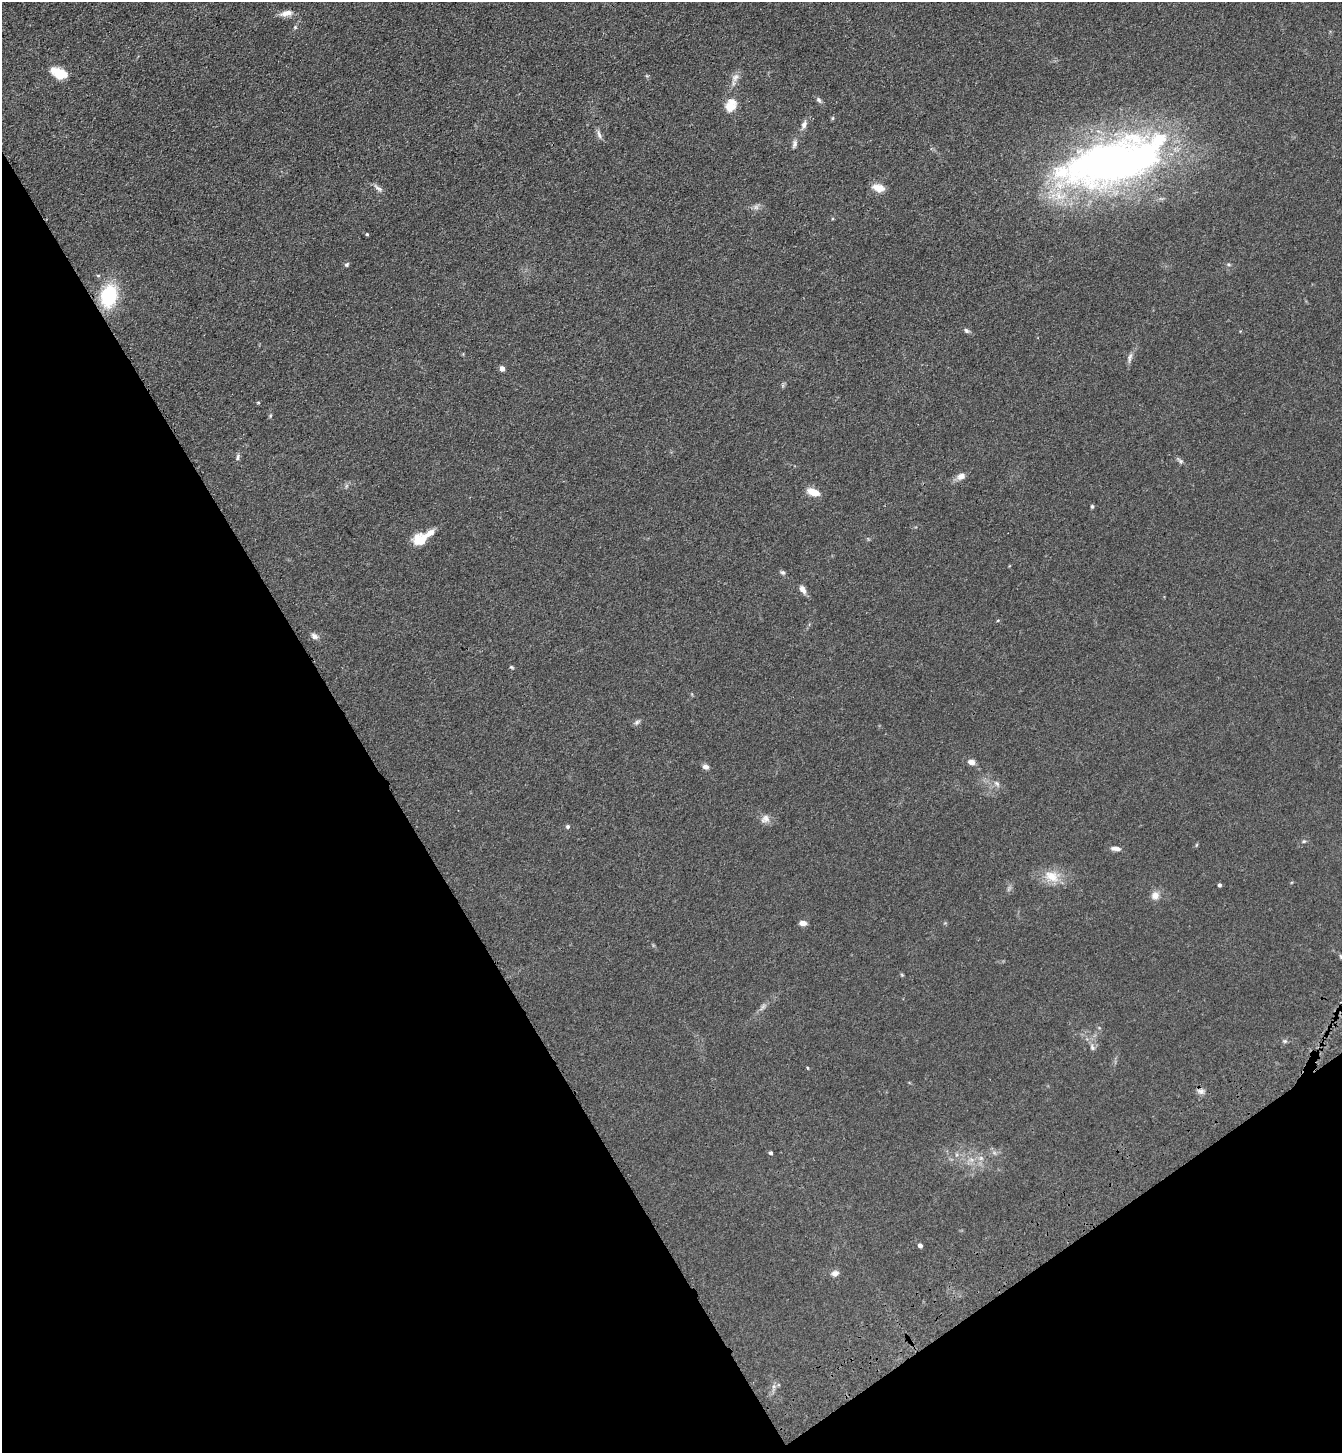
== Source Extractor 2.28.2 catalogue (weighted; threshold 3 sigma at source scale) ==
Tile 14 of 4 x 4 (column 2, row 4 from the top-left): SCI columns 1573-2912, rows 106-1556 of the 5960 x 6015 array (HDU 1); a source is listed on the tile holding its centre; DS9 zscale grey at full resolution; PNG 1344 x 1455 px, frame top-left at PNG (2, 2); no overlay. Shown black and unused: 32% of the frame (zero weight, under 3 of 4 exposures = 6% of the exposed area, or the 3 px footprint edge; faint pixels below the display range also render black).
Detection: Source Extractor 2.28.2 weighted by HDU 2 'WHT'; one run over the whole footprint, this tile lists its part. Background 0.0854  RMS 0.0083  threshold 0.0375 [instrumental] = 3 sigma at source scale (4.5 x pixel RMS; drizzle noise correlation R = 1.50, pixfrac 1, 0.05/0.05 arcsec/px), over >= 5 px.
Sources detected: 61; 1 too faint to see at this stretch — not listed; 2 inside a brighter listed object's ellipse — not listed separately; the other 58 listed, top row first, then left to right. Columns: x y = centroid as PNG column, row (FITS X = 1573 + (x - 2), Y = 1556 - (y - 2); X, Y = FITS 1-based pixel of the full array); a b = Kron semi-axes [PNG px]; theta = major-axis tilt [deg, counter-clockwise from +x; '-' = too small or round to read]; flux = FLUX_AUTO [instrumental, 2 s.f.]
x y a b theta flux
286 13 17 7 11 6.2
295 27 6 5 - 1.2
61 74 16 11 -18 14
735 77 14 9 40 5.1
819 100 8 5 -51 2.1
731 105 19 14 58 12
833 118 6 4 71 0.93
804 125 11 7 71 3.6
599 134 14 4 -74 2.9
794 144 12 5 74 2.7
1112 162 128 46 17 460
378 188 15 5 -36 3.1
878 188 13 8 -16 9.5
756 207 7 7 - 2.6
367 234 4 3 - 0.91
347 265 6 5 - 1.4
1229 265 6 4 -19 1
98 275 5 3 - 0.94
109 296 19 13 78 55
966 331 7 5 -44 1.9
1130 357 14 6 74 3.3
502 368 4 4 - 5.3
258 403 4 3 - 0.76
270 416 6 3 72 0.93
238 457 9 5 81 2
1180 461 10 5 -39 2
961 476 11 8 25 4.8
813 492 12 7 -20 12
1092 506 5 4 - 1.3
421 540 17 13 24 17
783 572 7 5 -41 1.8
803 589 11 6 -56 4.4
998 620 5 3 - 0.71
314 636 10 7 -37 3.4
511 667 6 4 -27 1
637 722 9 5 34 2
971 762 7 5 -13 4.4
706 767 7 6 - 3.3
997 783 9 6 -48 2.5
765 819 13 10 38 5
568 826 5 4 - 1.5
1304 841 5 4 - 1.1
1196 845 6 3 71 0.85
1116 848 12 5 -5 3.9
1052 876 22 16 -16 16
1219 885 4 3 - 1.7
1155 896 10 9 - 5.7
803 923 7 5 0 5.3
1341 957 7 4 -62 1.2
902 975 6 3 -19 0.82
1285 1041 5 5 - 1.4
1092 1047 10 6 -64 2.6
807 1068 3 3 - 0.89
1201 1091 11 6 -17 3.2
771 1153 4 4 - 1.9
981 1158 7 6 - 2.6
920 1245 4 4 - 3.2
835 1273 9 7 20 3.7
Isophote crosses this tile's border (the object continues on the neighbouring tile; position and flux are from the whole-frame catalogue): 1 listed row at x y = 1341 957